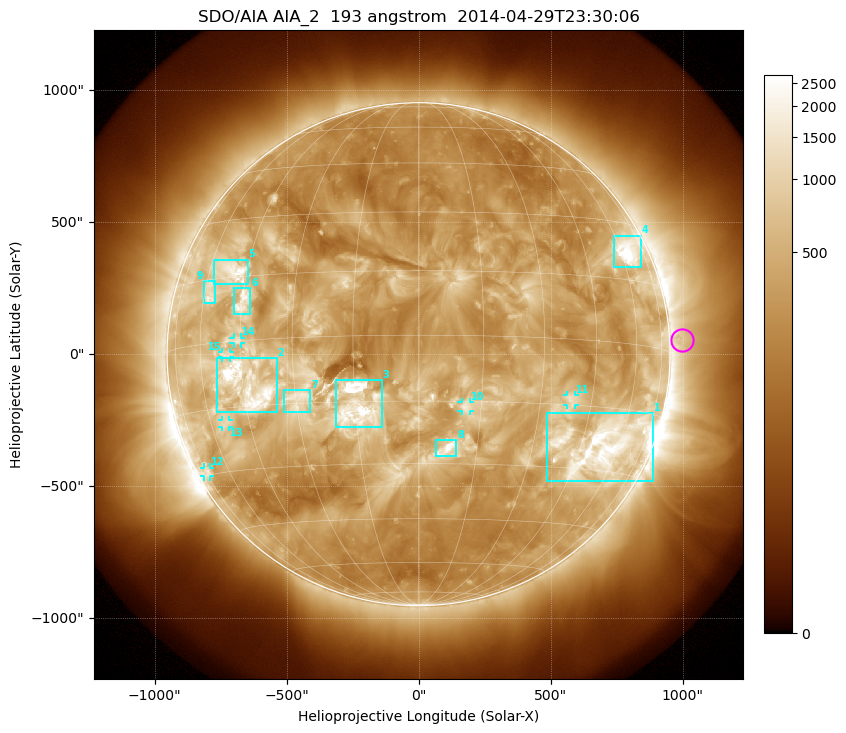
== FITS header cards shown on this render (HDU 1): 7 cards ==
TELESCOP= 'SDO/AIA'
INSTRUME= 'AIA_2'
WAVELNTH=                  193
WAVEUNIT= 'angstrom'
DATE-OBS= '2014-04-29T23:30:06.84'
CTYPE1  = 'HPLN-TAN'
CTYPE2  = 'HPLT-TAN'

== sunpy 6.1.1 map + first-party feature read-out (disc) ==
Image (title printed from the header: SDO/AIA AIA_2  193 angstrom  2014-04-29T23:30:06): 1024 x 1024 px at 2.4 arcsec/px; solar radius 953 arcsec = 397 px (full disc in frame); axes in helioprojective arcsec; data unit not stated in the header (colour bar unlabelled)
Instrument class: DISC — disc imager (sunpy class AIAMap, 193 A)
Bright regions (active regions / flare kernels): reference = the median radial profile (limb darkening/brightening removed); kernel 9 px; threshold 5 sigma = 793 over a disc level ~332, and >= 1.15x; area >= 12 px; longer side >= 10 px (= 24 arcsec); searched inside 0.97 R_sun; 15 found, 15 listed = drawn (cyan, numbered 1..; 6 of them under ~33 arcsec drawn as corner ticks so the feature stays visible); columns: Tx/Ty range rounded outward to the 5 arcsec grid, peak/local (2 s.f.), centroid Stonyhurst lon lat
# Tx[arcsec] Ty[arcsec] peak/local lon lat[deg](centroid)
1 485..890 -480..-220 15 +53 -24
2 -765..-535 -220..-15 7.8 -44 -10
3 -315..-140 -275..-95 10 -14 -16
4 740..845 330..450 13 +64 +22
5 -775..-645 265..360 10 -50 +17
6 -700..-635 150..250 6.8 -45 +9
7 -510..-410 -220..-135 4.1 -30 -14
8 65..145 -390..-325 5.5 +7 -26
9 -810..-770 190..275 5.8 -58 +12
10 160..195 -215..-180 4 +11 -16
11 565..595 -195..-155 4.2 +39 -14
12 -815..-790 -465..-430 3.7 -74 -29
13 -745..-715 -275..-250 4.5 -54 -18
14 -700..-675 40..65 4.4 -46 +0
15 -745..-715 -15..10 4.2 -50 -3
Off-limb structures (1.02-1.3 R_sun): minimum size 162 px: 3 found; the strongest spans PA ~240..305 deg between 1.02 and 1.3 R_sun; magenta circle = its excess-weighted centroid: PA ~275 deg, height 1.05 R_sun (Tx ~1000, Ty ~55 arcsec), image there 1.6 x the reference